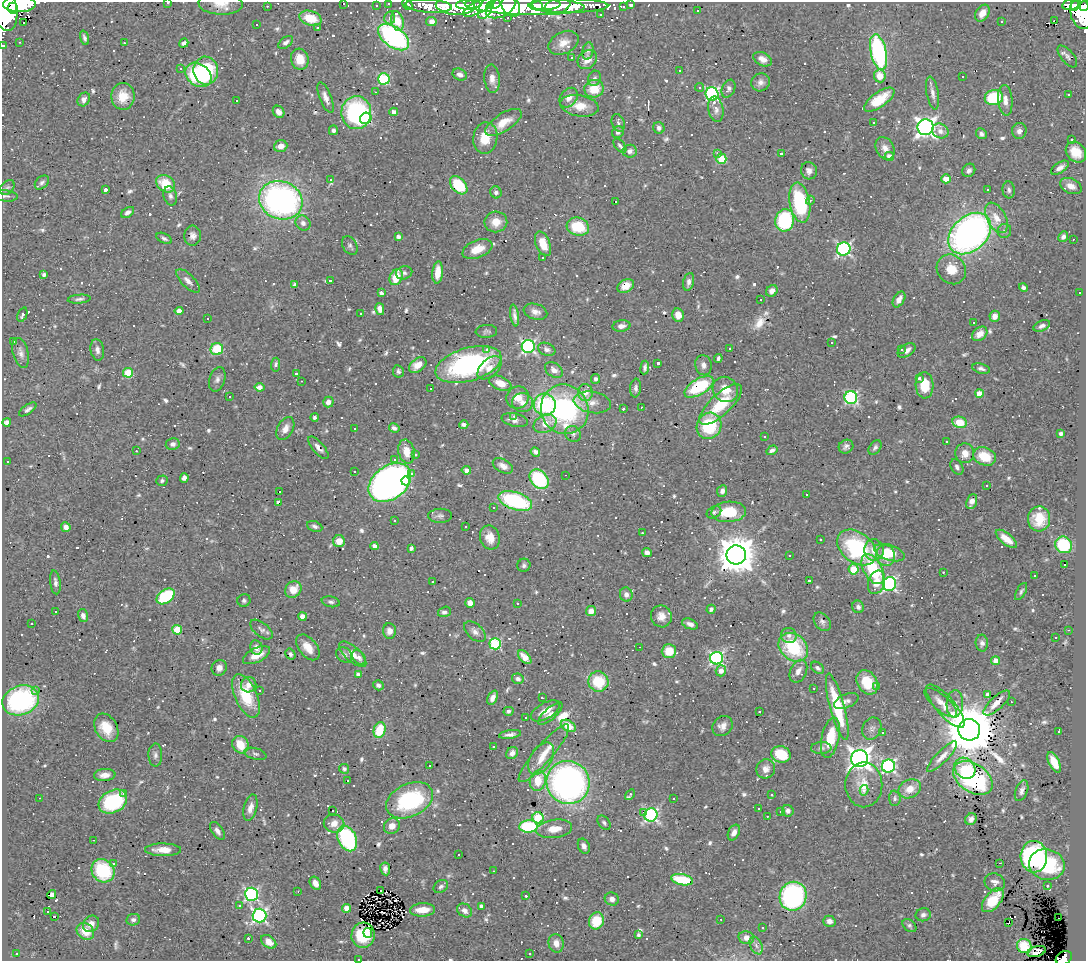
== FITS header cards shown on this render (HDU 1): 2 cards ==
NAXIS1  =                 1084
NAXIS2  =                  959

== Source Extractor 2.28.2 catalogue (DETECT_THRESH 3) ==
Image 1084 x 959 px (HDU 1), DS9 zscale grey, 1 PNG px = 1 image px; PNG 1088 x 963 px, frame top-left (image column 1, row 959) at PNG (2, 2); each listed source drawn as its Kron ellipse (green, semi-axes under 4 px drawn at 4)
Background 0.691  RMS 0.029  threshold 0.0866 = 3 sigma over >= 5 px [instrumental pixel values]
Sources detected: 906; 5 with non-positive FLUX_AUTO (blend fragments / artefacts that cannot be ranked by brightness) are neither listed nor drawn; of the other 901, the 500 brightest by FLUX_AUTO listed and drawn (401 fainter detections omitted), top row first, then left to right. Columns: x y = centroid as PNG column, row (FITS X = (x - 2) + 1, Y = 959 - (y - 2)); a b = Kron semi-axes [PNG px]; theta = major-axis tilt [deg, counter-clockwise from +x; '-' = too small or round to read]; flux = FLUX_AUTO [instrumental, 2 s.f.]
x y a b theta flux
168 3 3 2 - 5.2
343 3 3 3 - 120
388 3 3 3 - 13
19 4 16 8 -1 1700
221 4 22 11 -2 24
407 4 6 5 - 38
455 5 20 9 -3 1100
468 5 12 5 3 580
493 5 7 3 14 280
537 5 6 3 -32 300
545 5 15 5 3 700
631 5 4 3 - 7.5
1071 5 8 5 12 160
1076 5 6 4 57 150
267 6 3 2 - 5.7
376 6 3 3 - 5.9
429 6 23 6 -4 350
479 6 18 6 28 690
511 6 11 8 -54 810
525 6 60 9 -2 1600
557 6 13 8 19 400
568 6 40 7 0 490
1084 6 5 3 - 140
501 7 16 9 28 1000
623 7 3 3 - 5
13 8 6 5 - 560
486 8 12 6 63 580
5 9 22 12 -78 2500
697 11 3 2 - 7.6
982 13 9 6 57 21
1082 13 17 11 -75 870
601 14 3 3 - 4.8
310 18 11 7 -17 40
390 18 6 5 - 6.7
508 18 3 2 - 4.8
397 21 10 6 -75 44
1002 21 3 3 - 7.8
1054 21 4 2 - 28
431 22 5 4 - 16
24 23 3 3 - 99
257 24 3 3 - 11
317 28 3 3 - 26
393 37 17 10 -37 440
84 38 7 4 -73 5.9
19 42 3 2 - 8.1
286 42 8 5 37 6.5
124 43 3 3 - 9.3
184 43 5 4 - 6.6
564 43 16 11 27 24
3 46 3 3 - 11
588 51 9 5 80 5.5
878 52 18 8 -77 310
1067 56 13 6 -50 7.6
572 58 3 3 - 9.5
300 59 10 8 -74 31
763 59 10 6 -27 13
587 60 10 8 41 19
181 69 3 3 - 5.8
206 71 14 12 -82 130
679 71 3 3 - 31
460 74 7 5 -24 9.2
198 75 14 11 -37 150
880 76 6 6 - 18
962 77 3 3 - 14
594 78 8 6 72 7.5
384 79 5 5 - 190
492 79 14 7 -85 15
761 82 9 9 - 10
699 87 4 4 - 4.7
594 89 10 8 13 50
728 89 9 6 67 7.7
375 92 3 2 - 6.9
933 93 16 6 -79 12
712 94 7 6 - 340
1069 95 3 3 - 5.7
123 96 13 11 89 37
994 97 9 7 12 120
326 98 16 6 -69 15
569 98 11 8 52 16
84 99 7 5 55 10
879 100 18 7 35 47
1005 100 15 7 -85 16
236 101 3 3 - 16
579 106 19 10 -10 34
716 109 13 7 -79 12
279 112 6 5 - 11
394 112 4 4 - 12
356 113 16 15 - 210
366 118 6 5 - 150
503 122 21 9 33 33
874 122 3 3 - 31
618 123 9 6 -70 6.7
926 127 8 8 - 1100
659 128 6 5 - 7
333 130 5 4 - 5.9
940 131 8 7 - 13
1019 131 8 7 - 9.7
618 132 6 5 - 7
981 134 6 5 - 5.6
485 138 16 12 81 41
1072 139 3 3 - 7.7
281 146 7 5 19 17
620 146 8 4 -51 5
885 148 12 9 -62 15
630 151 7 6 - 9.3
1076 152 11 9 -47 33
781 153 3 3 - 6.2
718 154 3 3 - 15
889 156 5 4 - 17
721 159 5 5 - 90
1060 168 10 5 33 10
969 170 7 6 - 7
809 171 9 8 - 10
330 179 3 3 - 160
946 179 4 4 - 36
42 182 8 5 46 5.8
166 184 10 8 -37 56
459 185 10 7 -47 85
1071 186 11 7 -25 15
7 187 8 6 46 5.5
988 189 3 3 - 400
105 190 3 3 - 20
1009 190 8 6 -84 6.5
496 192 6 5 - 5.9
6 196 12 5 -5 5.6
170 196 10 6 -74 7.2
281 200 22 19 -21 660
810 200 5 4 - 5.3
615 202 3 3 - 550
800 203 20 10 -80 170
128 212 7 4 33 8.2
996 218 16 9 -62 27
785 220 11 9 76 160
496 222 11 10 - 26
303 223 8 7 - 9.5
578 227 11 9 -15 78
1004 231 7 6 - 5.6
970 233 24 17 42 880
193 236 10 8 87 11
398 237 4 4 - 7.3
1063 237 5 4 - 6.8
164 238 8 4 -27 5.5
1073 239 3 2 - 5
543 244 13 7 -69 33
350 246 10 7 -59 5.9
477 249 16 9 22 36
844 249 7 6 - 420
543 257 3 3 - 74
951 269 16 14 -48 39
438 272 11 5 85 30
404 273 8 6 14 6.2
44 274 4 3 - 6.2
396 277 8 6 64 49
330 280 3 3 - 78
188 281 15 6 -45 12
689 282 9 5 77 8.3
295 285 4 4 - 6.3
626 286 9 6 30 25
1023 287 5 4 - 5.1
772 291 6 5 - 13
381 293 4 3 - 9.3
1080 293 3 3 - 4.9
79 299 11 4 6 5.5
899 299 9 5 60 14
761 300 3 3 - 66
380 309 6 4 -76 14
179 311 4 4 - 13
535 312 12 7 -16 11
361 314 3 3 - 26
22 315 7 4 67 6
515 315 11 3 -81 8.5
678 315 7 6 - 21
995 316 5 5 - 14
208 319 3 3 - 23
974 322 3 3 - 86
621 326 9 5 5 11
1042 326 9 5 24 7.8
486 331 11 6 4 5.2
980 334 9 6 40 14
14 342 3 3 - 45
831 343 3 3 - 24
528 346 6 6 - 380
730 348 3 3 - 12
217 349 6 6 - 79
547 349 9 6 -22 7.6
901 349 3 3 - 9.3
97 350 11 6 -80 9.7
487 350 3 3 - 17
907 350 10 6 32 11
21 353 15 7 -75 11
718 358 4 3 - 7.5
658 363 3 3 - 7.8
468 364 34 16 16 310
276 365 7 4 83 5.4
418 365 10 6 37 24
703 365 10 8 -77 9.8
489 368 14 8 43 18
645 368 7 3 83 5.3
981 369 9 5 -14 6.6
554 370 9 6 -34 13
398 371 6 5 - 5
128 373 5 5 - 82
296 373 3 3 - 41
920 378 3 3 - 7.2
217 379 12 7 72 8.9
596 379 5 4 - 7.1
301 381 3 2 - 13
500 383 11 6 -23 25
925 385 13 9 -87 49
260 387 5 4 - 12
699 387 16 8 31 140
430 388 3 3 - 8.2
636 388 9 5 84 6.9
725 389 13 12 - 36
585 392 8 7 - 16
979 393 4 4 - 26
229 397 3 3 - 8.3
518 397 11 10 - 23
851 397 6 6 - 290
328 402 5 5 - 13
522 402 10 9 - 15
592 402 19 10 -9 22
721 404 27 10 43 80
545 405 11 11 - 170
641 407 3 2 - 20
28 409 10 4 35 6.9
565 409 25 23 -66 350
623 409 3 3 - 490
514 416 3 3 - 5.7
314 417 4 3 - 4.6
515 420 13 6 -12 12
7 422 4 4 - 11
960 422 7 5 -12 40
464 424 4 3 - 5.5
545 424 12 8 27 28
709 426 13 12 - 120
394 428 5 4 - 6.8
285 429 12 8 62 15
354 429 3 3 - 6.9
573 434 8 7 - 6.9
1061 434 4 3 - 4.8
765 437 3 3 - 7.5
946 441 3 3 - 14
173 444 7 6 - 7.3
846 447 7 6 - 7.3
875 447 8 5 53 5.6
318 448 14 5 -49 11
772 450 6 4 33 5.2
136 451 3 2 - 5.3
407 452 12 8 -78 26
535 452 5 4 - 6.1
965 453 10 9 - 21
415 455 3 3 - 15
985 456 12 9 -21 49
394 459 3 3 - 48
7 461 3 3 - 24
503 466 11 6 -27 13
957 467 8 5 -61 6.4
466 470 5 4 - 11
354 471 3 3 - 36
411 473 3 3 - 24
565 475 3 2 - 7.3
184 478 5 4 - 8.1
539 479 11 8 -48 130
162 481 6 5 - 4.5
406 481 4 4 - 51
390 482 23 16 37 1500
987 486 3 3 - 300
722 491 6 5 - 8.4
279 492 3 3 - 280
806 494 3 3 - 79
515 501 17 9 -18 200
972 501 8 5 70 11
278 503 4 3 - 15
493 508 3 3 - 8.1
714 512 8 5 30 4.8
729 512 17 10 3 72
440 516 12 7 0 6.9
1039 519 12 11 - 42
394 521 3 3 - 6.5
315 526 8 5 -22 5.7
66 527 5 4 - 11
466 527 3 3 - 5.4
642 533 3 3 - 6.4
490 537 12 10 -73 25
820 539 3 3 - 5.8
1006 539 13 5 -38 26
339 541 6 6 - 16
1064 545 9 8 - 96
374 546 4 4 - 8.7
411 548 4 3 - 6.1
857 548 22 15 -38 210
874 550 10 9 - 20
647 552 5 4 - 9.9
889 553 16 7 -18 43
736 555 10 9 - 5700
789 555 3 3 - 6.7
886 556 10 9 - 30
1064 564 3 3 - 140
524 565 7 6 - 5.5
854 569 5 5 - 77
873 569 16 9 -61 110
943 572 3 2 - 14
1035 576 3 3 - 21
809 581 3 3 - 9.6
55 582 12 5 -82 6.8
433 582 3 3 - 9.3
876 582 12 8 71 32
889 584 7 6 - 360
293 589 9 7 50 27
1021 591 9 4 61 4.6
626 595 7 6 - 9.6
166 596 10 6 36 140
244 600 6 6 - 4.9
331 602 9 5 -12 5.1
470 603 5 5 - 12
517 604 3 3 - 17
858 607 6 5 - 6.9
711 609 4 4 - 6.2
56 611 3 3 - 57
591 611 5 5 - 13
444 612 7 5 16 6.8
83 615 6 5 - 8.9
661 616 11 10 - 19
302 617 4 4 - 22
822 622 10 7 -51 6.6
32 623 3 2 - 9.1
690 624 8 5 -21 9.4
177 630 5 5 - 84
261 630 13 7 -39 7.8
1068 630 3 2 - 19
390 631 7 6 - 15
475 632 13 7 -43 11
789 636 8 7 - 7.9
1055 637 3 3 - 8.8
982 643 8 6 -88 7.7
495 644 6 5 - 180
256 647 7 6 - 9.5
308 647 15 9 -51 26
640 647 2 2 - 4.9
793 647 16 12 -41 140
669 651 7 7 - 34
290 654 6 4 -58 5.2
353 654 17 7 -42 22
257 655 15 7 26 26
344 655 9 7 -40 7.6
359 657 8 6 -53 7.2
525 657 8 5 -46 23
717 658 6 6 - 410
996 661 4 4 - 34
219 668 8 7 - 11
818 668 7 5 -40 6.1
721 671 6 5 - 12
798 671 12 8 65 13
358 675 4 3 - 9.1
518 679 6 5 - 6.5
598 681 10 10 - 76
867 682 13 10 -58 58
249 685 8 7 - 14
378 685 5 5 - 6.6
877 686 3 3 - 6
814 688 3 2 - 4.9
35 690 3 3 - 43
259 690 3 2 - 5.5
987 695 4 4 - 11
246 696 23 11 -66 81
493 698 7 4 63 9.3
542 698 3 3 - 4.9
21 700 19 14 19 280
846 701 13 6 22 8.9
1011 702 3 2 - 13
941 703 20 7 -41 19
997 703 17 6 42 20
955 704 13 8 86 14
945 706 27 9 -49 26
837 707 34 7 -75 130
508 711 5 4 - 5.1
545 711 16 8 30 28
759 711 3 2 - 12
550 714 15 5 42 10
526 718 3 3 - 5.2
568 726 8 5 -31 21
722 726 11 9 43 14
106 728 15 11 -59 40
872 729 11 9 61 9.6
380 730 8 6 69 64
969 730 11 10 - 15000
1059 731 4 3 - 72
883 733 3 3 - 6.5
510 734 11 4 8 8.6
830 738 20 9 78 56
240 745 9 8 - 39
493 746 3 3 - 44
821 748 10 6 3 7
512 753 6 5 - 11
544 753 37 8 49 39
255 754 11 5 -16 5.1
781 754 10 8 -16 72
155 755 11 7 -89 7.8
942 757 20 6 45 16
860 758 8 8 - 1600
541 759 18 10 59 30
1054 762 11 5 -64 33
430 766 3 3 - 9.3
888 766 7 6 - 410
965 768 11 9 -46 40
344 769 5 4 - 4.7
766 769 10 9 - 13
105 775 11 6 6 15
973 778 22 14 -34 310
347 781 3 3 - 110
538 781 10 8 77 47
568 782 22 21 - 860
864 785 22 18 90 44
910 789 12 9 26 25
864 790 5 4 - 8.4
1022 791 11 6 69 7.7
123 793 3 3 - 24
630 795 6 3 56 7.7
772 795 3 2 - 14
39 798 3 2 - 5.8
895 798 8 6 -86 5
673 799 3 2 - 7.2
410 800 25 16 25 220
113 802 15 11 29 160
250 808 13 6 76 14
759 809 3 3 - 11
333 810 3 3 - 7.6
788 811 6 6 - 8.7
644 812 3 3 - 1000
781 812 3 3 - 11
651 815 6 6 - 380
767 816 3 3 - 4.6
538 818 6 5 - 110
971 819 6 5 - 9
604 823 8 5 -54 5.1
334 824 10 9 - 23
392 826 8 7 - 16
528 826 9 6 3 150
554 829 18 9 8 29
217 831 10 5 -54 8.8
734 832 8 5 63 11
347 838 13 9 -65 240
94 840 2 2 - 5.1
584 846 8 5 -65 9.7
163 850 18 6 0 26
458 854 3 3 - 11
1034 857 16 13 -88 330
114 863 3 3 - 740
1000 863 3 2 - 26
1047 865 18 15 -15 170
385 869 6 5 - 8.8
103 871 12 11 - 120
494 871 3 2 - 6.7
682 880 11 5 -11 96
995 882 10 8 -21 12
315 883 7 5 -58 12
1047 886 3 3 - 22
441 887 8 6 35 5.9
298 891 3 2 - 4.8
381 891 3 3 - 150
251 894 6 6 - 360
52 895 4 4 - 8.9
526 896 3 3 - 370
793 896 14 13 - 310
612 899 7 6 - 9.5
993 900 14 7 51 50
239 905 3 3 - 55
481 906 4 4 - 5.5
346 908 4 4 - 37
422 910 12 7 3 35
465 910 8 6 -36 12
47 911 3 3 - 28
259 915 7 7 - 480
923 915 7 6 - 7.6
54 917 3 3 - 190
1058 918 2 2 - 6.5
721 919 3 2 - 7.6
133 920 7 5 10 6.2
596 921 9 7 68 51
829 921 6 5 - 8.7
1009 923 3 2 - 5.7
91 924 9 7 49 15
909 926 8 5 -42 4.7
763 928 3 3 - 9.9
85 931 9 7 -41 30
368 933 5 3 - 9.4
363 935 13 11 76 68
638 935 3 3 - 5
248 938 3 3 - 6.1
746 938 8 6 -14 15
269 942 8 6 -36 17
556 943 9 7 -78 17
756 945 9 6 -63 7.3
1024 946 7 7 - 49
1037 951 9 5 17 4.9
16 953 3 3 - 19
530 954 3 3 - 8.8
1064 958 9 6 30 110
358 959 3 2 - 51
At the frame edge (FLAGS 8, measured only in part): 11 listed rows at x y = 168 3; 343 3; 388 3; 19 4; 221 4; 407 4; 1084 6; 5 9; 3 46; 1064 958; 358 959
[401 fainter detections neither listed nor drawn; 5 non-positive-flux detections neither listed nor drawn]